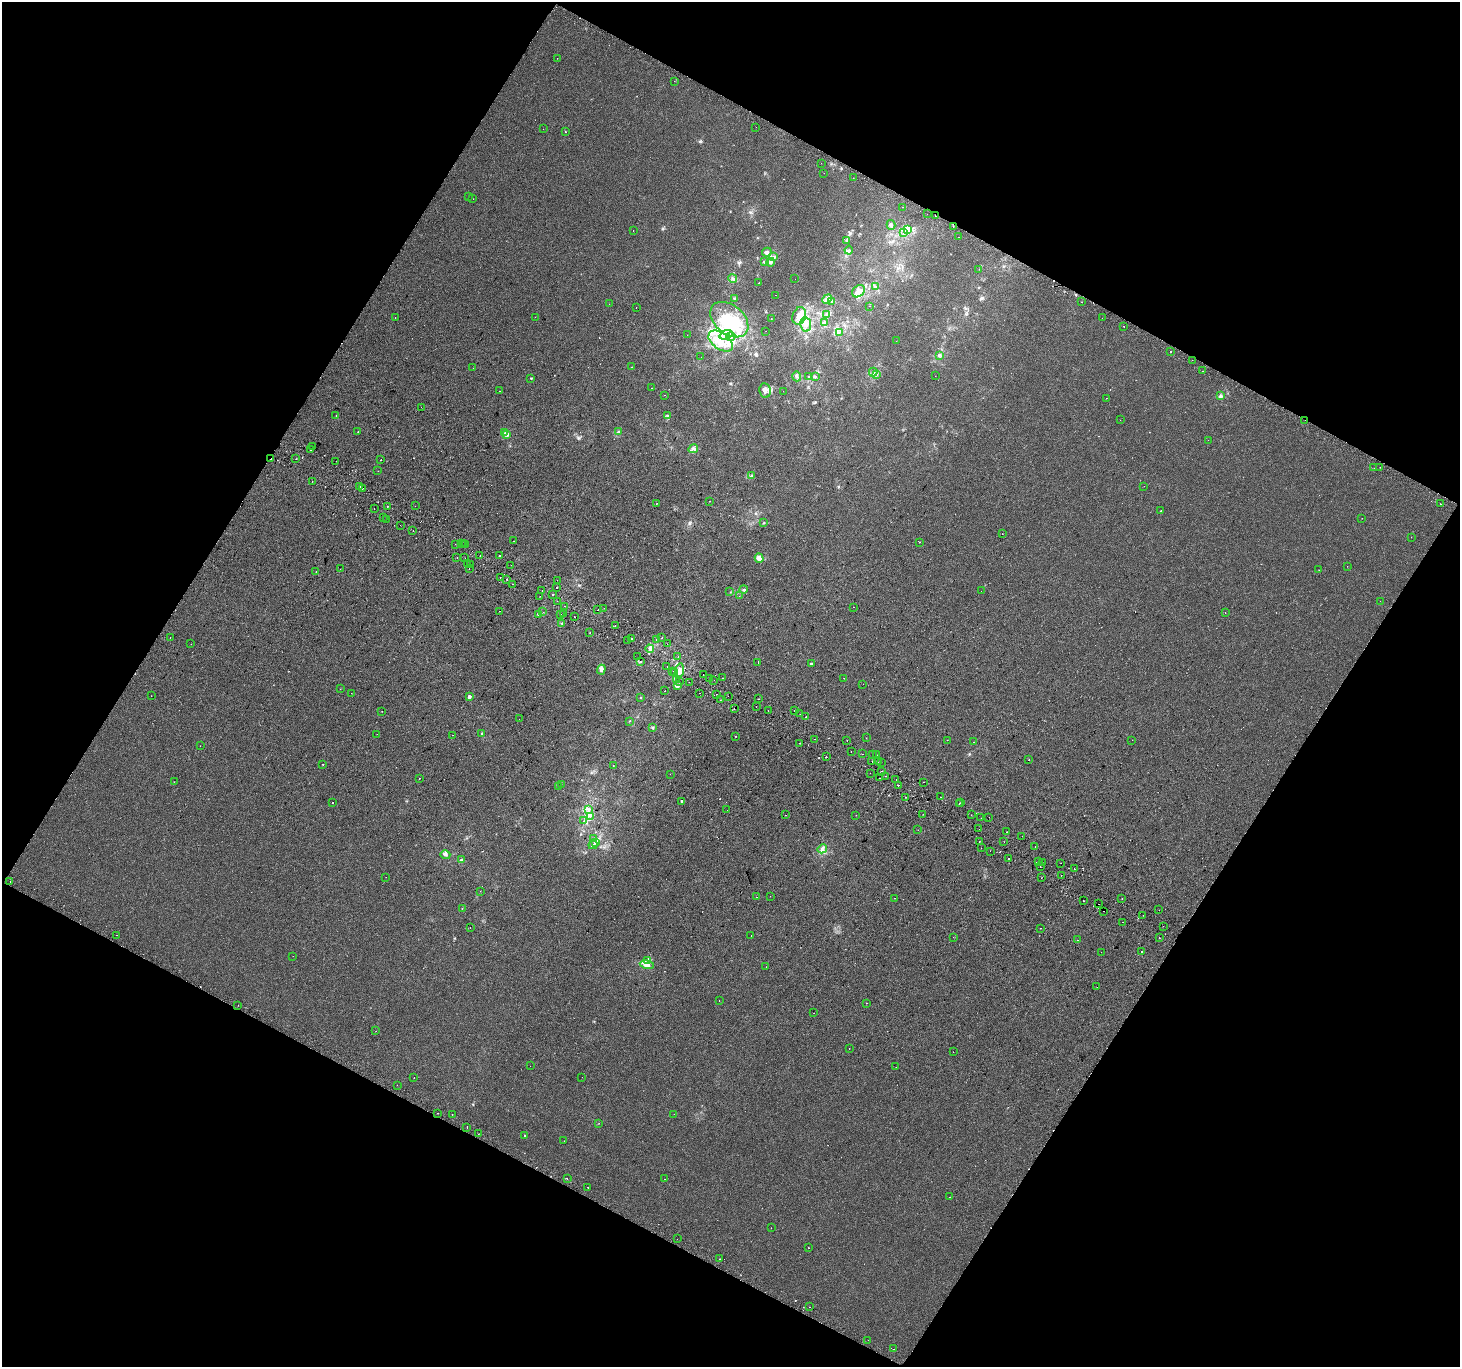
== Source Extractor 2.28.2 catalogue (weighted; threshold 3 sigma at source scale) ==
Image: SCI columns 32-5861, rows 300-5758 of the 5884 x 5991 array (HDU 1 of 3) = the unmasked area's bounding box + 8 px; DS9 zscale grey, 4 x 4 block average (1 PNG px = mean of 4 x 4 image px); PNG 1462 x 1369 px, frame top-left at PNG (2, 2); each listed source drawn as its Kron ellipse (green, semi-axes under 4 px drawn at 4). Shown black and unused: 47% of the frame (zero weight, under 2 of 3 exposures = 2% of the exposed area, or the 3 px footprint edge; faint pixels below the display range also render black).
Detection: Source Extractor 2.28.2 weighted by HDU 2 'WHT'. Background -5.38e-04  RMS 0.0034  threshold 0.0155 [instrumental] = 3 sigma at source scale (4.5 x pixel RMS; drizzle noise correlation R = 1.50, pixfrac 1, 0.0396/0.0396 arcsec/px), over >= 5 px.
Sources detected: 420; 3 too faint to see at this stretch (4 x 4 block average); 7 inside a brighter object's white glare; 43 cosmic-ray / hot-pixel residue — neither listed nor drawn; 8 coinciding with a brighter row at this scale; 12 inside a brighter listed object's ellipse — not listed separately; the other 347 listed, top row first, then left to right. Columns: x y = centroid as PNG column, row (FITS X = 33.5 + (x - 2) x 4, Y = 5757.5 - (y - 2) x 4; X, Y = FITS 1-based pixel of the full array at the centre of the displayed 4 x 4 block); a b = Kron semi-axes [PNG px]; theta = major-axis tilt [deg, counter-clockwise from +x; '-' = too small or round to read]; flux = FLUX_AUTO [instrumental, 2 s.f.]
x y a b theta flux
557 58 2 2 - 0.43
674 81 2 2 - 1.5
756 127 2 2 - 0.74
543 129 2 2 - 0.61
565 132 2 2 - 1.5
821 163 2 2 - 1.7
824 173 2 2 - 0.33
853 178 2 2 - 1.5
468 196 2 2 - 0.34
473 199 2 2 - 0.33
902 207 2 2 - 2.9
927 214 2 2 - 0.32
935 216 2 2 - 1.8
891 225 5 3 - 5.4
953 227 2 2 - 0.54
633 230 2 2 - 1.8
908 230 4 2 - 3.3
904 232 4 3 - 4.2
959 237 2 2 - 1.3
847 240 4 3 - 3.1
849 250 4 2 - 3.2
767 252 5 4 - 4.9
774 257 4 3 - 2.8
764 262 3 2 - 2.5
771 262 4 3 - 3.1
979 269 2 2 - 0.58
733 279 4 2 - 3.8
795 279 2 2 - 0.26
759 283 2 2 - 1.1
875 287 3 2 - 1.2
858 291 7 5 39 11
776 295 2 2 - 2.4
734 299 3 2 - 2.1
827 299 5 4 - 8.2
832 301 3 2 - 1.9
1082 302 2 2 - 0.67
609 304 2 2 - 0.25
870 306 2 2 - 1.1
636 307 2 2 - 0.55
827 315 3 2 - 1.5
799 316 9 6 70 16
535 317 2 2 - 0.73
395 318 2 2 - 1.2
1102 318 2 2 - 0.59
771 319 2 2 - 0.44
729 320 22 14 -39 110
825 322 3 3 - 2.9
806 324 7 5 -79 13
1124 326 2 2 - 1.2
766 331 2 2 - 1.5
839 333 2 2 - 0.61
687 335 2 2 - 0.27
726 335 7 4 21 12
731 336 5 3 - 4.8
721 341 14 8 -37 37
896 341 2 2 - 0.33
1170 352 2 2 - 3
939 355 3 2 - 2.4
701 357 2 2 - 0.76
1192 360 2 2 - 0.63
632 367 2 2 - 1.3
473 368 2 2 - 0.5
1203 371 2 2 - 0.87
873 372 4 2 - 2.8
876 374 2 2 - 0.88
797 376 5 2 - 3
935 376 2 2 - 0.28
809 377 3 2 - 1.1
815 377 3 2 - 2.7
531 378 2 2 - 3.2
652 388 2 2 - 0.37
765 390 7 5 -81 9.6
499 391 2 2 - 1.3
783 391 2 2 - 0.49
664 395 2 2 - 0.73
1221 396 4 2 - 2.2
1106 398 2 2 - 0.39
421 407 2 2 - 0.28
336 416 2 2 - 2.3
668 416 2 2 - 1.5
1120 420 2 2 - 0.35
1305 420 2 2 - 1.3
358 431 2 2 - 1.7
505 432 3 2 - 1.6
618 432 3 2 - 1.6
506 434 2 2 - 1
1208 440 2 2 - 0.38
312 446 2 2 - 0.65
693 449 5 3 - 5.2
310 450 2 2 - 0.99
271 459 2 2 - 6.6
296 459 2 2 - 1.2
381 460 2 2 - 1.6
336 461 2 2 - 1.3
1380 467 2 2 - 0.61
1374 468 2 2 - 1.8
378 471 2 2 - 0.38
752 476 4 3 - 3.2
312 482 2 2 - 0.65
360 486 2 2 - 0.54
1144 486 2 2 - 1.2
362 488 2 2 - 2.3
710 501 2 2 - 0.37
656 504 2 2 - 0.68
1440 504 2 2 - 4.7
387 506 2 2 - 1.4
415 506 2 2 - 0.4
374 508 2 2 - 3.6
1160 511 2 2 - 1.3
383 517 2 2 - 0.52
1362 518 2 2 - 0.33
386 520 2 2 - 1.6
764 523 3 2 - 0.97
400 525 2 2 - 0.34
413 530 2 2 - 2.4
1002 534 2 2 - 1
1411 537 2 2 - 0.41
514 541 2 2 - 0.8
919 542 2 2 - 0.76
464 543 2 2 - 0.8
455 544 2 2 - 0.4
461 544 2 2 - 0.59
465 545 2 2 - 2.9
480 555 2 2 - 0.39
499 556 2 2 - 4.6
457 557 2 2 - 0.69
465 558 2 2 - 0.4
759 558 4 4 - 13
467 563 2 2 - 1.1
470 565 2 2 - 0.33
511 565 2 2 - 0.78
1347 566 2 2 - 0.97
469 568 2 2 - 1.1
340 569 2 2 - 0.39
1319 570 2 2 - 0.66
316 572 2 2 - 0.65
500 578 2 2 - 1.2
507 579 2 2 - 2
557 580 2 2 - 0.91
513 584 2 2 - 0.81
556 587 2 2 - 1.5
743 589 4 2 - 1.9
542 590 2 2 - 0.78
981 591 2 2 - 4.1
730 592 2 2 - 0.68
553 595 2 2 - 1.8
540 596 2 2 - 0.33
739 596 2 2 - 0.31
557 601 2 2 - 1.4
1380 601 2 2 - 0.56
565 606 2 2 - 2
853 607 2 2 - 0.6
604 608 2 2 - 0.33
598 610 2 2 - 3.7
499 611 2 2 - 0.56
543 612 2 2 - 1.1
1225 613 2 2 - 0.77
539 614 3 3 - 2.8
560 614 2 2 - 0.41
564 614 2 2 - 2.4
574 617 2 2 - 0.94
562 623 2 2 - 1.1
615 626 2 2 - 1.3
590 632 2 2 - 6.5
170 637 2 2 - 3.8
631 638 2 2 - 3.4
662 638 2 2 - 3.7
657 639 2 2 - 0.67
627 640 2 2 - 1.3
191 644 2 2 - 0.44
667 644 2 2 - 0.45
650 649 4 3 - 4
637 657 2 2 - 0.85
678 657 2 2 - 0.61
641 661 2 2 - 0.98
758 663 2 2 - 0.66
811 664 2 2 - 5.7
667 667 2 2 - 1.3
601 670 5 4 - 5.8
673 671 2 2 - 0.6
679 671 7 4 79 10
674 673 2 2 - 2.6
703 674 2 2 - 1.5
723 678 2 2 - 0.52
844 678 2 2 - 0.41
710 679 2 2 - 0.58
677 680 2 2 - 1.3
714 680 2 2 - 0.41
679 682 2 2 - 4.1
689 682 2 2 - 0.75
863 684 2 2 - 0.43
677 686 4 4 - 5.7
340 689 2 2 - 0.47
665 691 2 2 - 4.6
351 693 2 2 - 0.36
700 693 2 2 - 0.46
717 694 2 2 - 1.1
151 696 2 2 - 0.42
728 696 2 2 - 0.33
469 697 2 2 - 18
640 698 2 2 - 0.85
759 699 2 2 - 0.82
720 700 2 2 - 1.7
756 707 2 2 - 0.41
734 709 2 2 - 1.7
382 711 2 2 - 0.56
768 711 2 2 - 1.8
794 711 2 2 - 0.77
800 714 2 2 - 0.4
806 717 2 2 - 3.5
519 719 2 2 - 0.7
629 721 2 2 - 0.58
653 728 3 2 - 2.2
482 733 2 2 - 1.7
377 734 2 2 - 0.9
453 735 2 2 - 1.2
735 736 2 2 - 0.68
866 738 2 2 - 0.25
815 739 2 2 - 0.65
847 740 2 2 - 0.78
947 740 2 2 - 0.54
1132 740 2 2 - 1.3
974 742 2 2 - 0.4
800 743 2 2 - 2
200 746 2 2 - 0.45
851 752 2 2 - 1.9
862 754 2 2 - 0.4
873 754 2 2 - 1
876 755 2 2 - 0.74
826 757 2 2 - 1.5
1029 760 2 2 - 1.3
872 762 2 2 - 6.2
878 762 2 2 - 0.73
881 762 2 2 - 0.29
323 764 2 2 - 1.1
613 766 2 2 - 0.53
882 771 2 2 - 2.2
870 773 2 2 - 0.42
670 774 2 2 - 0.41
886 776 2 2 - 2.4
419 778 2 2 - 0.71
880 778 2 2 - 0.9
896 779 2 2 - 1
174 782 2 2 - 1.2
923 782 2 2 - 0.86
561 784 2 2 - 0.55
898 785 2 2 - 2.6
558 787 2 2 - 0.4
906 797 2 2 - 1.3
940 797 2 2 - 2.3
681 801 3 2 - 1.8
961 802 2 2 - 1.1
333 803 2 2 - 1.6
959 804 2 2 - 4.4
589 809 4 3 - 3.9
727 810 2 2 - 1
923 814 2 2 - 0.41
786 815 2 2 - 0.71
856 815 2 2 - 0.27
971 815 2 2 - 0.59
590 816 2 2 - 1.1
989 817 2 2 - 8.2
981 818 2 2 - 1.1
584 821 2 2 - 1.1
979 829 2 2 - 2.6
918 830 2 2 - 0.53
1006 832 2 2 - 1.2
1022 836 2 2 - 2.2
593 838 3 2 - 1.5
596 842 4 3 - 4.1
979 842 2 2 - 0.71
1004 842 2 2 - 0.83
593 845 4 2 - 3.3
1035 847 2 2 - 0.82
981 848 2 2 - 1.1
822 849 5 3 - 6.3
990 851 2 2 - 2
445 855 5 3 - 4.3
1009 858 2 2 - 1.1
461 860 3 2 - 3
1038 862 2 2 - 17
1042 863 2 2 - 1.8
1061 863 2 2 - 2.1
1040 867 2 2 - 2.4
1074 869 2 2 - 3.9
1061 875 2 2 - 0.55
386 877 2 2 - 0.71
1041 878 2 2 - 0.46
10 881 2 2 - 2.3
480 891 2 2 - 0.36
770 896 2 2 - 0.41
757 897 2 2 - 0.54
895 898 2 2 - 3.6
1122 899 2 2 - 1
1083 901 2 2 - 3.8
1099 904 2 2 - 0.51
462 908 2 2 - 1
1159 910 2 2 - 0.98
1104 911 2 2 - 3.6
1143 915 2 2 - 0.97
1123 922 2 2 - 0.96
1163 926 2 2 - 2.2
470 928 2 2 - 0.39
1040 928 2 2 - 2.1
117 935 2 2 - 2.3
751 935 2 2 - 2.1
953 937 2 2 - 0.45
1159 938 2 2 - 3.7
1077 940 2 2 - 0.61
1101 952 2 2 - 1.8
1142 952 2 2 - 3.6
293 956 2 2 - 0.3
648 961 2 2 - 1.6
647 965 7 4 -13 8.2
766 967 2 2 - 0.37
1097 987 2 2 - 0.55
719 1000 2 2 - 0.41
866 1003 2 2 - 0.7
238 1005 2 2 - 0.84
814 1013 2 2 - 0.31
376 1031 2 2 - 0.68
849 1049 2 2 - 0.65
953 1052 2 2 - 0.33
530 1066 2 2 - 0.32
896 1067 2 2 - 0.36
582 1077 2 2 - 0.28
414 1078 2 2 - 0.96
397 1085 2 2 - 0.91
438 1113 2 2 - 1.3
452 1114 2 2 - 0.58
674 1114 2 2 - 0.28
599 1123 2 2 - 0.47
467 1127 2 2 - 0.71
478 1134 2 2 - 0.56
525 1136 2 2 - 2.2
564 1141 2 2 - 0.64
567 1179 2 2 - 2.4
664 1179 2 2 - 0.31
588 1187 2 2 - 1.5
950 1197 2 2 - 0.36
771 1228 2 2 - 0.4
677 1239 2 2 - 0.3
809 1248 2 2 - 0.64
720 1259 2 2 - 1
810 1307 2 2 - 1.2
868 1340 2 2 - 1.5
893 1349 2 2 - 3
Overlapping masked pixels (flux is a lower limit): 3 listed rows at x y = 935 216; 1305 420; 271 459
Diffuse or blended objects may show on this block-average render without a row.